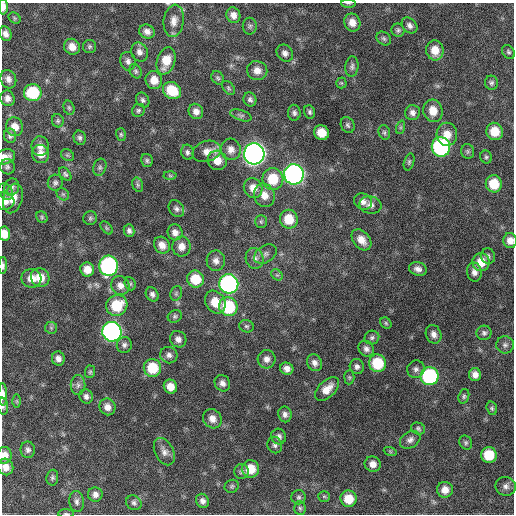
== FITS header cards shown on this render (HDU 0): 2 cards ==
NAXIS1  =                  512 / Axis length
NAXIS2  =                  512 / Axis length

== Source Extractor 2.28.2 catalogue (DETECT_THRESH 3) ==
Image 512 x 512 px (HDU 0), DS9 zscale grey, 1 PNG px = 1 image px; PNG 516 x 516 px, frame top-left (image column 1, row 512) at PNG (2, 3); each listed source drawn as its Kron ellipse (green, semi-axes under 4 px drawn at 4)
Background 357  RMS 20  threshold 59.6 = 3 sigma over >= 5 px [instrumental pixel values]
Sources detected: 185; all 185 listed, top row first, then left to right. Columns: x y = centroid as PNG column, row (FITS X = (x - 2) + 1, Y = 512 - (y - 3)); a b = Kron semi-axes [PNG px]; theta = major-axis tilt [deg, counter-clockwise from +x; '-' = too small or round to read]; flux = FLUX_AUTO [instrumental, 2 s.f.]
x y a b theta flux
348 3 7 3 -1 1600
3 7 7 4 89 8300
233 15 8 7 - 8200
14 18 6 5 - 2100
174 21 16 10 83 11000
352 22 9 8 - 12000
409 25 9 6 -47 5000
250 26 8 7 - 3400
398 30 7 6 - 3100
147 31 8 7 - 7200
5 34 7 5 -70 6900
384 38 8 6 -38 3200
72 47 8 7 - 12000
90 47 6 6 - 2600
435 50 10 8 -82 18000
139 52 9 8 - 6900
508 52 7 6 - 2800
285 53 9 7 -50 6400
128 61 9 7 -77 5500
166 61 14 9 71 24000
352 67 10 6 85 4300
135 71 7 5 -64 2900
257 71 10 9 - 11000
218 78 7 5 -51 2500
8 79 9 7 -68 7000
154 80 9 8 - 16000
341 83 5 5 - 1700
491 83 7 6 - 3400
228 88 8 5 -52 2400
172 90 9 8 - 39000
33 93 9 8 - 64000
7 98 8 7 - 6900
250 99 7 6 - 3900
143 100 8 6 -57 3500
69 108 7 5 -73 2400
138 110 7 6 - 3000
196 111 8 7 - 7900
433 111 11 9 -76 18000
310 112 7 5 -69 3000
294 113 8 6 -87 4000
412 113 7 7 - 6100
241 115 11 5 -19 3300
58 121 6 6 - 2500
348 125 8 6 -62 3500
15 127 9 8 - 14000
401 127 7 4 71 2300
495 131 9 8 - 24000
384 132 7 5 -75 3000
321 133 8 7 - 22000
447 134 11 10 - 17000
121 135 6 5 - 2200
10 136 7 6 - 3700
80 138 7 6 - 3400
40 146 10 8 -84 8600
441 147 10 9 - 240000
231 149 11 10 - 9800
207 151 14 10 18 12000
468 151 7 6 - 2800
187 152 7 6 - 3900
41 154 9 8 - 10000
254 154 10 10 - 910000
67 155 7 5 -33 2500
5 157 10 7 19 9100
486 157 6 5 - 2600
147 160 6 5 - 2700
217 160 10 9 - 17000
409 162 9 5 75 2700
7 167 7 7 - 3400
100 167 9 6 71 3500
65 174 8 5 -51 2900
294 174 10 10 - 510000
170 176 6 4 -2 1900
273 179 11 10 - 37000
55 183 8 7 - 3900
494 184 9 8 - 33000
138 185 7 5 -73 2700
12 187 9 7 67 4500
253 188 10 9 - 13000
6 192 9 6 -59 3400
63 194 7 5 -43 2300
264 195 12 10 -69 14000
13 198 15 9 73 15000
5 201 9 8 - 9600
363 201 9 7 -27 7100
370 205 11 8 -11 7800
176 209 9 7 -53 4600
42 217 6 5 - 2000
90 218 7 6 - 2900
289 219 9 9 - 30000
261 222 6 5 - 2900
107 228 7 4 -49 2200
129 231 6 5 - 4100
175 232 8 7 - 7700
4 234 7 5 -81 15000
361 240 12 8 -50 14000
510 241 7 7 - 9900
162 245 9 7 -54 11000
181 246 10 9 - 11000
265 254 12 8 32 5900
488 256 8 7 - 3800
255 258 10 9 - 7000
216 261 10 9 - 7800
481 262 9 8 - 22000
3 266 8 4 87 3900
109 266 10 9 - 250000
87 269 7 7 - 14000
418 269 9 6 -18 6600
474 272 9 7 -80 7100
277 275 6 5 - 2400
40 277 9 9 - 20000
31 278 10 9 - 13000
195 279 9 8 - 33000
130 284 7 5 -68 2200
229 284 10 9 - 330000
120 285 10 9 - 9300
176 293 7 5 70 2700
152 294 7 6 - 4600
215 302 12 9 -58 22000
117 305 11 10 - 45000
228 307 9 9 - 75000
175 316 7 6 - 2900
386 323 6 5 - 2100
246 326 7 6 - 2800
51 328 6 6 - 2500
112 332 10 9 - 440000
484 333 7 7 - 3900
434 334 9 7 -69 7300
372 337 7 6 - 3600
178 339 8 8 - 7200
124 345 8 7 - 4300
505 345 9 8 - 5100
366 349 8 7 - 5900
169 355 9 8 - 5800
58 358 7 6 - 6200
267 359 9 9 - 8100
314 363 9 7 -64 6600
377 363 9 8 - 52000
357 366 7 7 - 4600
152 368 9 8 - 42000
287 369 7 6 - 7400
416 369 9 8 - 5400
90 372 6 5 - 2300
475 375 6 6 - 8100
430 376 9 9 - 150000
349 377 7 5 84 2300
222 383 8 7 - 6300
78 385 10 7 89 5300
170 387 7 6 - 14000
327 389 14 8 44 15000
3 394 11 4 -89 7300
86 396 7 6 - 4600
464 396 7 5 71 2700
17 401 6 4 -89 1700
3 406 8 5 -82 3100
107 407 8 7 - 8900
492 408 6 5 - 2500
285 414 8 6 -78 5100
212 419 10 9 - 10000
418 429 7 6 - 2800
279 436 8 7 - 5000
410 440 11 8 31 6200
466 443 7 6 - 2900
275 445 8 7 - 4000
28 450 8 7 - 4600
390 451 6 4 -19 1800
164 452 14 9 -63 8400
4 455 8 7 - 12000
489 455 8 7 - 39000
373 464 8 7 - 9300
6 467 8 7 - 11000
250 469 9 8 - 27000
241 471 7 7 - 3800
52 478 8 6 81 3000
232 486 7 6 - 2800
506 486 10 9 - 6600
445 490 8 8 - 12000
95 494 7 7 - 6000
324 496 6 5 - 2100
299 497 7 7 - 3300
349 499 8 8 - 25000
77 501 10 7 -84 4800
202 501 7 6 - 5800
134 503 8 7 - 3700
300 508 7 5 -85 3100
66 514 8 3 -1 1900
At the frame edge (FLAGS 8, measured only in part): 13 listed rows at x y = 348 3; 3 7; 174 21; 5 157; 5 201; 4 234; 510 241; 3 266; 3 394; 3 406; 4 455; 6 467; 66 514